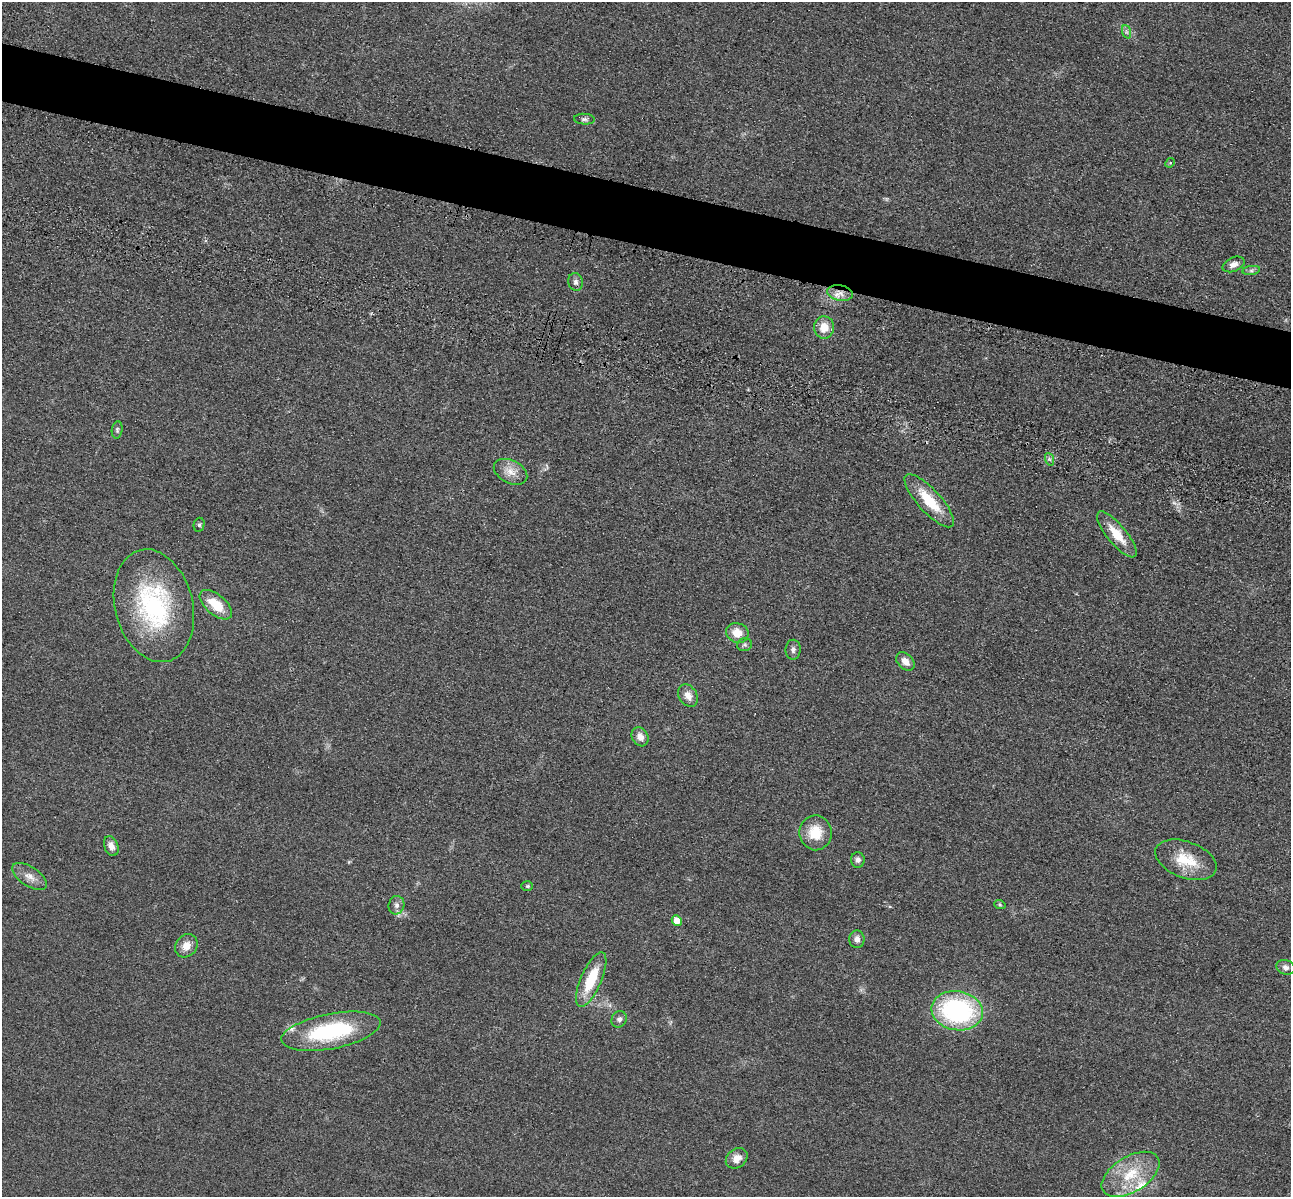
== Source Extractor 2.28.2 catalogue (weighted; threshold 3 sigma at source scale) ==
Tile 11 of 4 x 4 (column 3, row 3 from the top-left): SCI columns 2751-4039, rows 1591-2785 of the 5350 x 5365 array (HDU 1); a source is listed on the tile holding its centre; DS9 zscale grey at full resolution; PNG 1293 x 1199 px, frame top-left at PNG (2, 2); each listed source drawn as its Kron ellipse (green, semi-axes under 4 px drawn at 4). Shown black and unused: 5% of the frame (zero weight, under 3 of 4 exposures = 9% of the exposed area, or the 3 px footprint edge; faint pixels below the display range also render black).
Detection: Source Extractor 2.28.2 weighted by HDU 2 'WHT'; one run over the whole footprint, this tile lists its part. Background 0.0485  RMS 0.0084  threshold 0.0377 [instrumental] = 3 sigma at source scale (4.5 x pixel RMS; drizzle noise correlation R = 1.50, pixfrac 1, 0.05/0.05 arcsec/px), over >= 5 px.
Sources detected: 43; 1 too faint to see at this stretch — neither listed nor drawn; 2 inside a brighter listed object's ellipse — not listed separately; the other 40 listed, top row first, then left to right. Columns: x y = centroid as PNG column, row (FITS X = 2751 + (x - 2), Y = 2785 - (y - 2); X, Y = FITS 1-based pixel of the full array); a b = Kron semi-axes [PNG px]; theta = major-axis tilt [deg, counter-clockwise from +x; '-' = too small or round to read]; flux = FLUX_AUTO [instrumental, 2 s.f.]
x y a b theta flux
1127 32 7 4 -71 1.8
584 119 10 5 -4 2.3
1170 163 5 4 - 0.81
1234 264 11 7 24 4.4
1251 270 9 4 8 2
576 282 9 7 -75 2.9
840 293 13 7 -9 7
824 327 11 10 - 11
117 430 9 5 82 1.7
1049 459 6 4 -70 1.6
511 472 18 11 -27 9.2
929 501 34 11 -48 28
199 525 7 5 76 1.6
1117 534 28 9 -51 19
216 605 19 10 -40 22
154 606 57 39 -76 110
737 633 11 9 -21 12
745 645 7 6 - 1.8
793 650 10 7 89 2.9
905 661 11 7 -45 6.2
688 695 12 9 -59 6.6
640 737 10 8 -61 6.1
816 833 17 16 - 19
111 846 10 7 -68 5
858 860 8 7 - 3
1186 860 32 18 -20 25
29 876 20 9 -34 7.5
527 886 6 5 - 1.2
396 905 9 7 77 3.5
1000 905 6 4 -19 1.1
677 920 5 5 - 8.4
857 939 9 7 90 4.4
186 946 12 10 50 8
1286 967 9 7 -17 3.4
591 979 29 10 66 30
957 1011 26 19 -10 130
619 1019 8 7 - 3
331 1031 50 17 11 81
737 1158 12 9 38 7.4
1131 1174 32 17 31 31